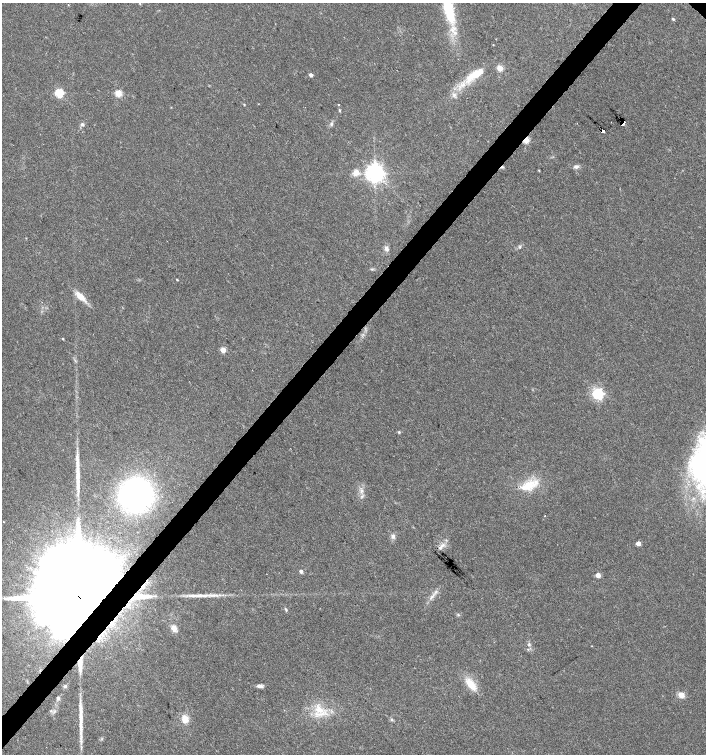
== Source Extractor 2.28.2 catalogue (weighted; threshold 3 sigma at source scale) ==
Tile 7 of 4 x 4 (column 3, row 2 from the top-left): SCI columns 3045-4451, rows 3005-4507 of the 6023 x 6017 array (HDU 1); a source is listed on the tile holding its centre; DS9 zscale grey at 2 x 2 block average (1 PNG px = mean of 2 x 2 image px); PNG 708 x 756 px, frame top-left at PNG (2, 3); no overlay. Shown black and unused: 4% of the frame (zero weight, under 3 of 4 exposures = <1% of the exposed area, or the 3 px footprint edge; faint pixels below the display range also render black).
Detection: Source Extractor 2.28.2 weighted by HDU 2 'WHT'; one run over the whole footprint, this tile lists its part. Background 0.0228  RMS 0.0029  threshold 0.0129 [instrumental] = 3 sigma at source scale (4.5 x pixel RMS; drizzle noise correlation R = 1.50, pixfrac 1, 0.0396/0.0396 arcsec/px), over >= 5 px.
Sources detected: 70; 1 cosmic-ray / hot-pixel residue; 3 long thin detections or spike segments (spike, bleed or trail) — not listed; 4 inside a brighter listed object's ellipse — not listed separately; the other 62 listed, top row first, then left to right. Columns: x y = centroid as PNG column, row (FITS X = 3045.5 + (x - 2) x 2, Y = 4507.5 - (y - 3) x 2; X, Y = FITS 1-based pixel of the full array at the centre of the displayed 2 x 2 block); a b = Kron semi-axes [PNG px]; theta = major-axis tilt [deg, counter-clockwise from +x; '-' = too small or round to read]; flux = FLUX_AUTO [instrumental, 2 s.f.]
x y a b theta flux
140 4 2 2 - 0.35
68 5 3 2 - 0.33
448 8 43 12 -77 39
673 19 3 2 - 1.1
493 45 2 2 - 0.33
500 68 3 3 - 15
475 74 28 8 33 18
311 75 3 3 - 3
59 93 3 3 - 48
118 93 3 3 - 29
244 104 3 2 - 0.53
338 104 2 2 - 0.37
339 110 4 3 - 0.71
622 123 4 2 - 1300
82 124 4 4 - 1.6
331 124 6 3 -90 1.2
603 130 3 2 - 50
526 140 3 2 - 28
576 167 7 5 10 2.1
539 170 3 2 - 0.48
356 173 8 8 - 5.2
374 173 5 5 - 470
520 247 5 3 - 0.96
386 249 7 5 -68 2.6
372 269 3 3 - 0.7
177 279 3 2 - 0.6
80 296 15 6 -43 7.9
63 339 3 2 - 0.56
223 350 3 3 - 13
598 394 4 4 - 130
399 432 3 3 - 0.76
704 465 47 31 78 180
530 485 17 10 -41 13
361 491 6 5 - 2.2
136 495 22 21 - 210
545 516 2 2 - 0.25
393 536 7 5 -89 2.2
638 543 3 3 - 7
442 545 10 3 40 2.6
301 571 3 3 - 2.7
598 575 3 3 - 8.4
143 586 9 3 53 2.4
77 595 42 15 -46 45000
140 596 22 4 3 14
431 597 9 2 49 1.7
286 609 5 3 - 0.91
458 615 3 3 - 0.69
174 628 10 6 -63 4.1
529 644 5 4 - 1.2
592 646 2 2 - 0.31
528 649 3 2 - 0.47
80 663 17 5 85 10
471 684 21 9 -52 11
65 686 4 4 - 1.3
260 686 7 4 -7 2.4
681 695 7 6 - 4.4
58 698 4 4 - 1.4
80 709 25 4 -87 6.9
319 709 13 9 -15 11
50 711 3 3 - 0.61
185 719 7 6 - 7.9
392 720 4 3 - 0.8
Overlapping masked pixels (flux is a lower limit): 7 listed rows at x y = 622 123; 603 130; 526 140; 143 586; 77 595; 140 596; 80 663
Isophote crosses this tile's border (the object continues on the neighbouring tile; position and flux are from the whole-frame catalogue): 2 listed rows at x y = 448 8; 704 465